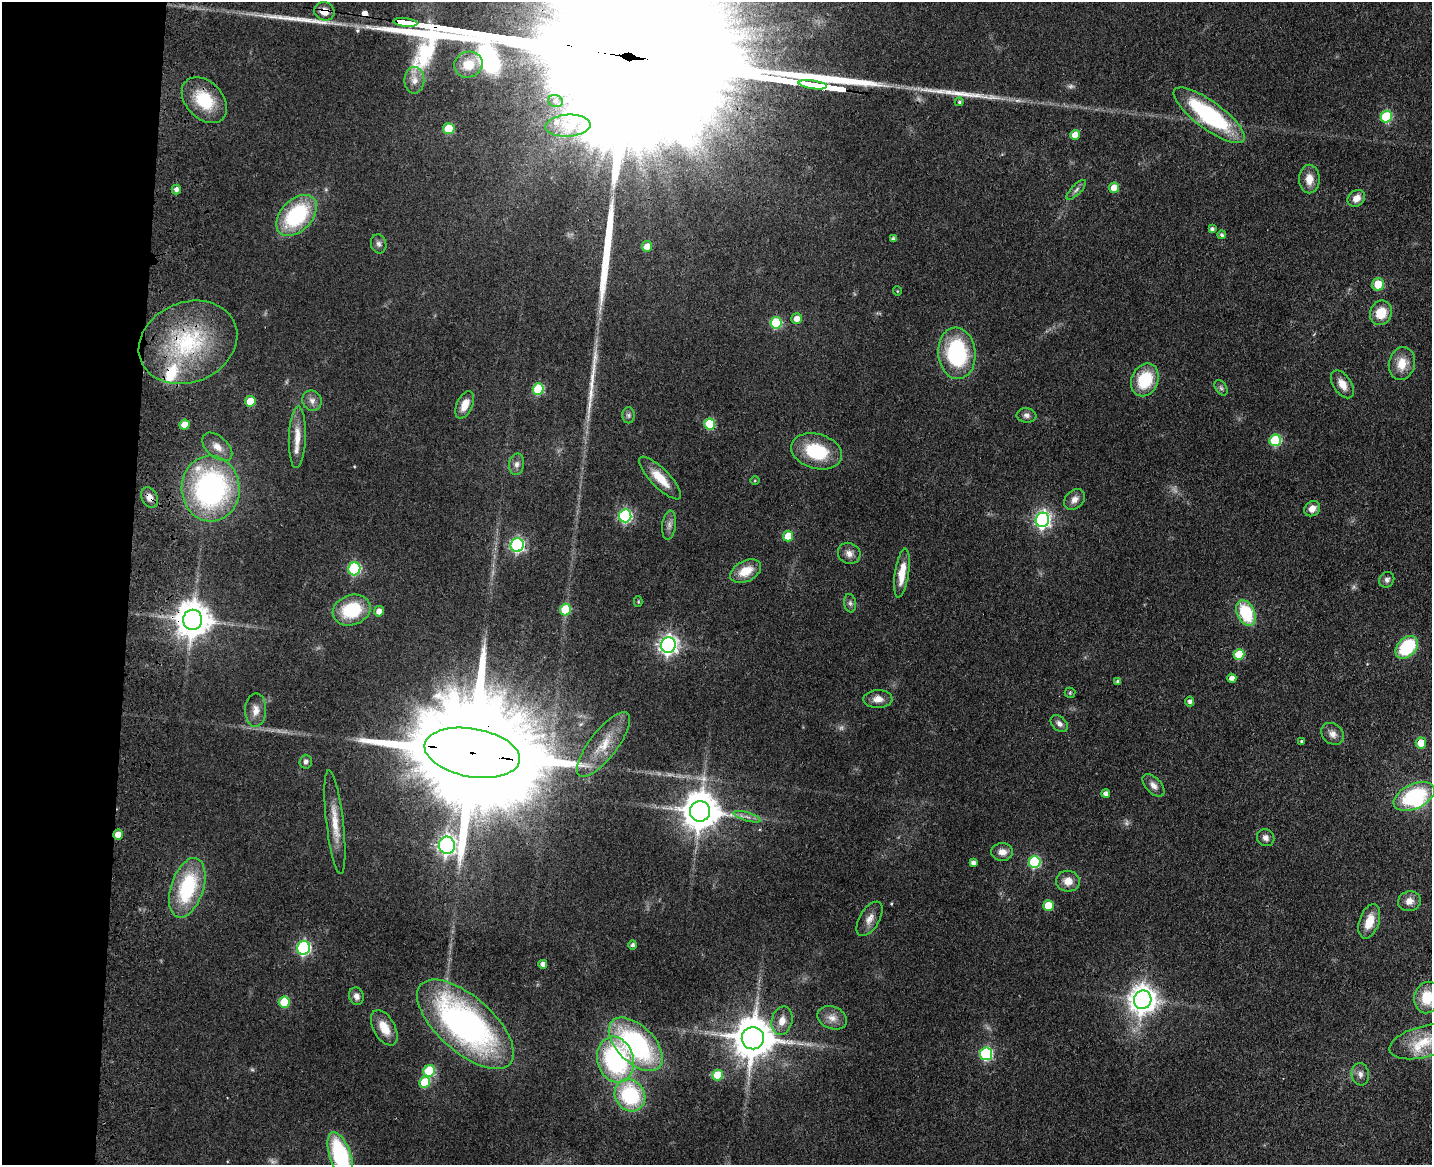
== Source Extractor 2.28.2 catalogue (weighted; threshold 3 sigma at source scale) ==
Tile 4 of 3 x 4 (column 1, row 2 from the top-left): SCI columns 334-1763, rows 2343-3505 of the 4844 x 4684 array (HDU 1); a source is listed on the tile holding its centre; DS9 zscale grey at full resolution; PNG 1434 x 1167 px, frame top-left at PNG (2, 2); each listed source drawn as its Kron ellipse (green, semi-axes under 4 px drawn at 4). Shown black and unused: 9% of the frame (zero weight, under 3 of 4 exposures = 6% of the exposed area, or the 3 px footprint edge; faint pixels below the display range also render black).
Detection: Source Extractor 2.28.2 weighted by HDU 2 'WHT'; one run over the whole footprint, this tile lists its part. Background 0.0658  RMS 0.0061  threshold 0.0276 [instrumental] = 3 sigma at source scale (4.5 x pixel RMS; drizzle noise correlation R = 1.50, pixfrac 1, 0.05/0.05 arcsec/px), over >= 5 px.
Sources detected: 142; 5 too faint to see at this stretch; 1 inside a brighter object's white glare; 1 cosmic-ray / hot-pixel residue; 5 long thin detections or spike segments (spike, bleed or trail) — neither listed nor drawn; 3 inside a brighter listed object's ellipse — not listed separately; the other 127 listed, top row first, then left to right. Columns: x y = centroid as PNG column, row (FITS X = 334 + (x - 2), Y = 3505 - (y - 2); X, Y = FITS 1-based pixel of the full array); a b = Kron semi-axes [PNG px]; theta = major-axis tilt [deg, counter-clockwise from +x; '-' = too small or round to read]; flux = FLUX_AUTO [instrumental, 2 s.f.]
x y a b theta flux
324 11 10 9 - 7.2
405 22 12 3 -7 1700
468 65 14 12 22 15
414 80 13 10 89 5.6
813 85 14 3 -8 2100
204 100 26 18 -47 28
555 101 7 6 - 1.8
959 102 4 4 - 1.1
1209 115 43 14 -36 76
1386 117 6 5 - 42
568 126 22 11 3 12
449 129 6 5 - 20
1075 135 5 5 - 8.7
1309 179 14 10 -90 7.4
1114 188 5 5 - 9.9
176 189 5 4 - 2.4
1076 190 13 5 45 2.1
1356 198 9 7 40 5.5
297 215 24 15 46 59
1212 229 4 4 - 1.7
1222 235 4 4 - 1.2
894 239 4 3 - 1.8
379 244 9 7 -75 2.3
647 246 5 5 - 6.5
1378 284 6 6 - 15
897 291 5 3 - 0.49
1381 313 12 11 - 13
797 319 5 5 - 5.5
776 323 6 5 - 39
188 342 51 40 22 71
957 353 26 18 -84 64
1402 364 17 13 76 11
1145 380 17 13 66 27
1342 384 15 9 -57 7.4
1221 388 8 5 -54 1.6
538 389 6 5 - 39
250 401 5 5 - 14
312 401 10 9 - 3.5
465 405 14 8 65 8
629 415 8 6 -90 1.8
1026 415 10 7 -8 2.5
710 424 5 5 - 31
185 425 5 5 - 10
297 437 31 8 88 9.4
1275 440 6 5 - 47
217 447 18 10 -41 6.8
817 451 26 17 -16 33
517 464 11 7 82 2.9
660 478 28 9 -46 13
755 481 5 3 - 0.56
211 489 33 29 -86 150
150 498 11 8 -64 4.7
1074 499 12 9 45 4.3
1312 509 8 7 - 4.7
625 516 6 6 - 93
1042 520 7 6 - 200
669 525 14 6 83 3.3
788 536 5 5 - 14
517 545 7 6 - 110
849 553 11 10 - 4.1
354 569 6 6 - 63
746 571 16 10 27 12
902 573 25 7 81 12
1387 580 8 7 - 2.2
638 602 5 4 - 0.71
850 603 9 6 -81 1.9
565 609 6 5 - 26
352 610 19 15 20 33
379 611 5 5 - 4.7
1246 613 13 9 -66 33
193 620 10 9 - 1500
668 645 7 7 - 300
1407 647 13 9 46 40
1239 654 5 5 - 22
1232 678 4 4 - 3.9
1118 681 4 4 - 1.2
1070 693 5 5 - 0.86
878 699 14 9 1 5.3
1190 702 5 4 - 2
256 710 17 10 88 6
1059 724 10 6 -45 2.8
1333 734 12 10 -41 4.2
1302 741 4 3 - 1
1421 743 5 5 - 10
604 745 39 13 52 17
472 753 48 24 -10 36000
306 762 7 6 - 2.5
1153 785 14 7 -47 4
1106 794 4 4 - 2.5
1414 796 22 12 25 49
700 811 10 10 - 1700
747 817 14 2 -17 1.9
335 822 52 8 -83 14
118 835 5 5 - 7.8
1266 838 9 8 - 2.9
447 845 8 8 - 280
1002 852 11 9 0 4.9
1034 862 6 6 - 58
973 863 4 4 - 2.3
1068 881 12 10 -8 6.8
187 888 31 16 72 50
1409 901 11 10 - 5.2
1048 905 5 5 - 16
869 919 19 10 59 5.7
1369 921 18 9 71 11
633 945 4 4 - 1.7
303 948 7 6 - 110
543 964 4 4 - 3.2
356 996 9 7 -72 3.3
1427 997 16 13 78 18
1143 1000 9 9 - 770
284 1002 5 5 - 27
832 1018 15 11 -21 6
782 1021 14 10 75 6.7
465 1024 60 27 -41 210
384 1028 19 10 -60 11
753 1038 11 11 - 2300
1423 1042 35 15 15 21
636 1044 33 18 -44 110
986 1054 6 6 - 78
616 1060 23 18 -74 94
429 1071 6 5 - 34
1360 1074 11 9 -81 3.4
717 1075 5 5 - 17
425 1082 6 5 - 23
630 1095 17 14 -55 53
340 1156 25 10 -71 69
Overlapping masked pixels (flux is a lower limit): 8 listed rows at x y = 324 11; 405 22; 188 342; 150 498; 193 620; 472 753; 118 835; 753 1038
Isophote crosses this tile's border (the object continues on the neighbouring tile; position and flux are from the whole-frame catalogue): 3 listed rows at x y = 1427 997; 1423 1042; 340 1156